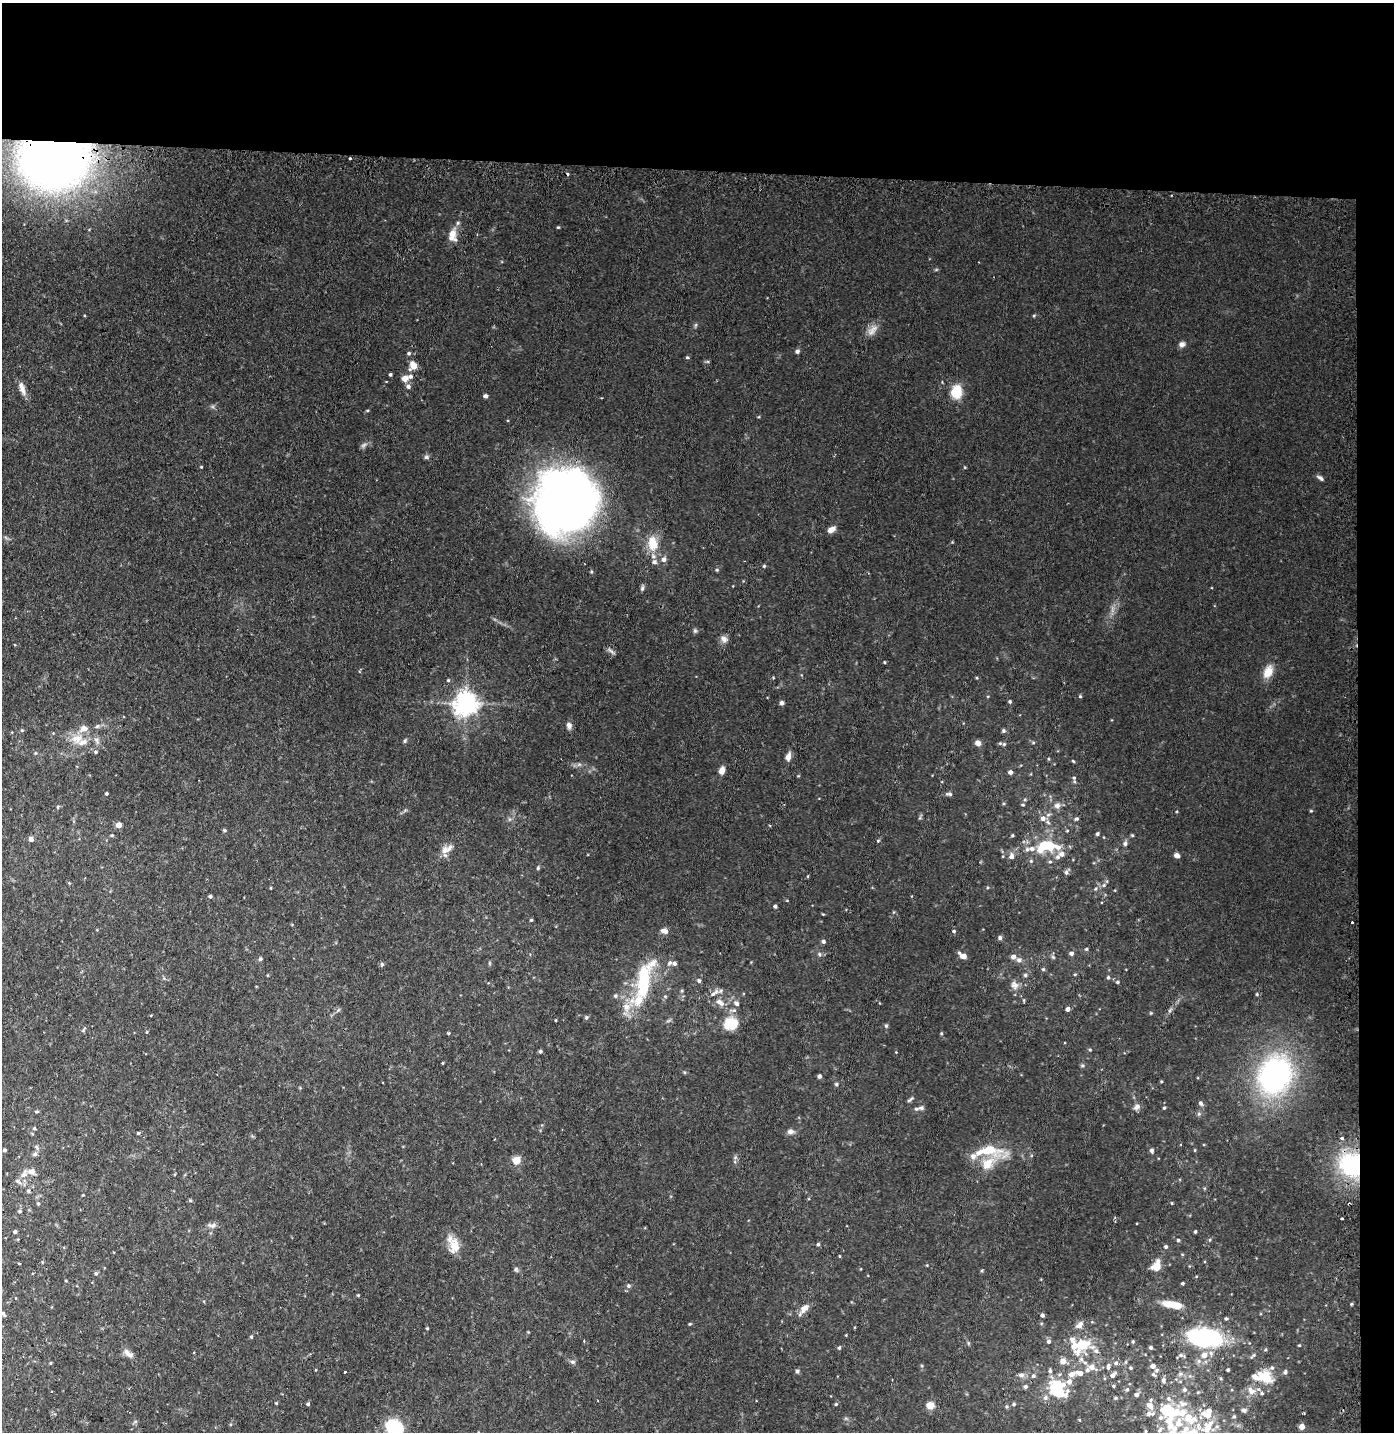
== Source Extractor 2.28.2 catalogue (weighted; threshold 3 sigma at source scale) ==
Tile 3 of 3 x 3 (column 3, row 1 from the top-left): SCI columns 2879-4270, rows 2882-4311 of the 4364 x 4333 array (HDU 1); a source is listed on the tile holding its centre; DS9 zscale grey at full resolution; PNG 1396 x 1434 px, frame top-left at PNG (2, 3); no overlay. Shown black and unused: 14% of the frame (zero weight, under 2 of 3 exposures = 4% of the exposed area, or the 3 px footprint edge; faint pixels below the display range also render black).
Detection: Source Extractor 2.28.2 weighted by HDU 2 'WHT'; one run over the whole footprint, this tile lists its part. Background 0.105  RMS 0.0083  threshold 0.0376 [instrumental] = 3 sigma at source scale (4.5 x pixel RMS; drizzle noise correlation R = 1.50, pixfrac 1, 0.05/0.05 arcsec/px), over >= 5 px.
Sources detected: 267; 1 too faint to see at this stretch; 2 inside a brighter object's white glare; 1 cosmic-ray / hot-pixel residue — not listed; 27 inside a brighter listed object's ellipse — not listed separately; the other 236 listed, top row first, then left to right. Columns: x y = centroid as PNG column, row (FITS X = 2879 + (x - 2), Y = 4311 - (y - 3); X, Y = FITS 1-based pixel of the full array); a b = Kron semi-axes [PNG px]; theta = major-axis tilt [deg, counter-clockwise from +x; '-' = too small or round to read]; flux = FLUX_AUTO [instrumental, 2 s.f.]
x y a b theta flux
350 158 2 2 - 0.9
54 160 54 42 7 610
558 227 4 3 - 0.78
452 235 17 11 -88 8.4
1034 315 5 3 - 0.84
872 330 18 8 52 6.1
1182 344 8 7 - 2.9
797 351 6 5 - 1.8
409 353 5 4 - 1.4
687 357 5 4 - 0.96
413 366 6 6 - 12
390 375 3 3 - 1.2
411 377 6 5 - 2.3
405 379 5 5 - 9
408 386 6 6 - 2.6
22 388 17 7 -73 5.8
956 392 16 12 87 16
485 396 4 4 - 2.5
426 457 7 5 -1 1.8
201 467 4 3 - 0.64
1320 478 10 4 -43 2
567 497 51 45 72 700
831 530 8 5 32 6
652 543 22 13 -83 16
664 559 6 6 - 3
764 566 5 4 - 0.95
717 570 5 3 - 0.82
642 588 7 5 70 1.6
695 631 6 5 - 1.4
724 639 9 8 - 3.7
611 651 12 4 -42 2
884 662 4 3 - 0.76
1268 672 13 9 65 11
773 677 4 3 - 0.62
448 680 5 4 - 0.95
1080 696 4 4 - 0.91
1010 701 4 4 - 1.2
466 703 7 7 - 690
782 703 5 5 - 1.8
569 725 8 6 -84 3.2
1004 731 5 5 - 1.5
77 739 16 12 13 11
96 740 9 6 -69 2.8
405 741 5 4 - 1.2
978 743 7 6 - 3.5
1004 744 5 5 - 1.6
96 752 5 4 - 1.2
35 753 5 3 - 0.83
788 757 8 5 75 5.3
1048 759 4 3 - 0.81
722 771 7 5 70 6
1010 772 4 4 - 2.9
1074 778 4 4 - 0.96
106 794 3 3 - 1.1
949 794 8 4 -12 1.6
1023 805 5 3 - 0.81
1057 805 9 7 0 3.2
58 807 5 4 - 1
1311 811 5 3 - 0.73
1043 818 7 6 - 3.9
1076 819 5 4 - 1.4
118 825 4 4 - 7.8
224 830 5 4 - 1
1097 834 4 4 - 1.5
112 835 4 3 - 0.97
1012 835 4 3 - 0.94
1132 835 5 4 - 0.78
31 839 5 4 - 3.5
878 841 4 4 - 0.96
1125 844 6 5 - 1.9
1043 845 12 9 55 23
1032 849 9 6 5 4.1
445 850 13 10 30 6.5
1061 854 8 7 - 5.3
1177 855 6 5 - 3.6
1011 856 7 6 - 3.5
1050 862 5 3 - 0.99
538 868 5 4 - 1.1
1066 872 7 5 88 1.8
1104 885 5 5 - 1.5
271 888 4 2 - 0.68
210 896 4 4 - 1.5
775 906 4 4 - 1.8
531 920 4 4 - 0.89
1352 922 2 2 - 1
664 931 10 6 -21 3.8
954 931 4 4 - 1.1
1000 938 6 4 -77 1.7
823 941 5 4 - 1.8
1086 949 4 4 - 0.85
1071 953 5 5 - 2.1
820 954 6 4 -88 1.3
963 956 7 4 -31 7.2
1013 957 5 5 - 3.6
1053 957 6 4 -45 1.2
260 959 5 5 - 1.2
1019 960 7 5 -15 2.2
382 964 6 5 - 1.3
674 964 5 5 - 2
1043 969 4 4 - 0.98
1075 974 5 3 - 0.78
1025 975 5 5 - 1.3
1108 977 5 4 - 1.1
699 981 5 5 - 1.9
643 982 49 15 84 47
1118 982 4 4 - 1
1014 985 12 9 -49 4.6
714 993 15 5 36 3.6
1257 994 5 3 - 0.72
615 996 6 5 - 1.3
720 1002 12 7 -31 5.3
737 1003 7 5 -38 2.4
626 1007 12 10 -75 8
1068 1009 4 4 - 3
586 1017 6 5 - 1.2
556 1020 4 2 - 0.65
731 1023 20 16 9 17
886 1026 5 5 - 1.1
83 1030 9 4 53 1.3
147 1032 5 3 - 0.7
448 1033 4 4 - 0.79
941 1033 5 3 - 0.85
540 1051 4 4 - 1.3
443 1063 4 3 - 0.75
1275 1075 33 28 59 170
819 1076 4 4 - 2.1
1161 1082 4 3 - 0.8
836 1084 5 4 - 1.1
910 1100 11 3 38 1.4
1200 1103 6 5 - 1.8
1137 1107 9 7 48 3
921 1108 9 6 -1 2.3
1164 1108 4 3 - 0.98
36 1112 5 3 - 0.86
34 1128 5 4 - 1.1
790 1131 9 6 1 3
138 1133 4 4 - 1
1342 1138 3 3 - 3.4
4 1150 4 3 - 1.5
1152 1150 5 5 - 1.8
1195 1150 4 3 - 0.65
988 1151 41 14 4 26
35 1154 6 5 - 1.8
516 1160 7 7 - 9.6
1352 1165 19 17 -37 82
32 1172 10 8 -13 4.6
24 1174 14 7 66 5.5
28 1191 5 4 - 1.2
190 1200 5 4 - 0.86
38 1203 4 4 - 1.1
1172 1203 3 3 - 0.71
20 1211 5 5 - 1.3
1342 1219 3 3 - 1.7
212 1225 13 5 6 2.9
15 1232 4 4 - 2
1195 1232 3 3 - 1.2
1178 1240 4 3 - 1.2
1209 1240 5 3 - 0.83
818 1244 4 4 - 1.1
454 1246 21 12 -77 12
1166 1247 5 4 - 1.4
839 1256 4 3 - 0.66
19 1263 4 2 - 0.58
1156 1266 12 8 60 9.7
516 1269 6 5 - 1.4
96 1273 5 4 - 1.4
1182 1283 3 3 - 1.2
628 1286 6 5 - 1.5
358 1295 4 4 - 0.72
1351 1303 3 3 - 1.4
1172 1305 22 7 -10 15
805 1308 11 7 44 7.2
3 1314 7 4 -60 1.6
1042 1315 4 3 - 1.9
1226 1318 4 3 - 1.2
1080 1325 11 6 43 4.6
427 1328 4 3 - 0.69
846 1335 3 3 - 0.58
251 1337 4 4 - 1.1
1204 1338 42 21 -7 86
1048 1341 5 5 - 1.9
1133 1341 4 4 - 0.89
1079 1346 39 12 11 20
1151 1347 4 4 - 1.4
839 1348 5 4 - 0.99
128 1353 15 6 -37 4.4
1181 1355 7 5 -1 1.9
1063 1361 7 7 - 5
572 1362 7 5 -2 1.7
51 1363 5 3 - 0.73
1116 1363 6 5 - 1.6
1152 1366 7 6 - 3.9
1092 1367 8 7 - 5.3
1108 1367 8 4 84 2.1
1130 1368 4 4 - 0.87
1228 1370 4 3 - 1.3
797 1371 5 5 - 1.4
345 1372 3 3 - 9.9
1285 1372 6 4 81 1.6
1080 1373 10 6 -17 4.8
1071 1374 7 6 - 4.8
1153 1374 6 5 - 1.6
1021 1375 7 7 - 3.2
1113 1375 8 5 46 2.7
1033 1376 6 6 - 2
1265 1376 19 11 -35 18
1220 1378 5 3 - 1
1163 1380 6 5 - 2
1113 1386 4 4 - 0.87
1025 1387 5 5 - 1.9
1056 1389 20 19 - 38
1127 1389 5 4 - 1.1
1184 1390 6 6 - 1.8
1251 1391 12 9 -50 6.2
1198 1392 5 3 - 0.91
1262 1393 5 4 - 1.2
1137 1394 4 4 - 2.5
1115 1398 4 3 - 0.95
308 1404 4 4 - 1.3
836 1404 5 4 - 1.1
1013 1404 5 4 - 1.3
1183 1404 10 8 -3 4.8
930 1405 8 7 - 7.2
1150 1405 9 7 -39 4.8
1006 1407 5 5 - 1.4
1244 1410 8 6 -18 1.9
1209 1411 5 5 - 5.1
1168 1412 69 24 -75 76
1149 1414 10 5 6 3.2
1189 1417 15 10 -7 12
1234 1417 5 5 - 1.2
1160 1418 6 6 - 2.5
394 1427 20 15 -31 37
1302 1427 4 4 - 7.9
1207 1429 16 10 -84 11
1160 1430 8 5 55 2
Overlapping masked pixels (flux is a lower limit): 2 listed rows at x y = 54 160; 1352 1165
Isophote crosses this tile's border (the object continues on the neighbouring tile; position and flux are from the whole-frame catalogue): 2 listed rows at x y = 1168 1412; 394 1427
Unlisted compact peaks at least as high as the median listed source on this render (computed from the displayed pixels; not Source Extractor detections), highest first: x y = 1073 761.